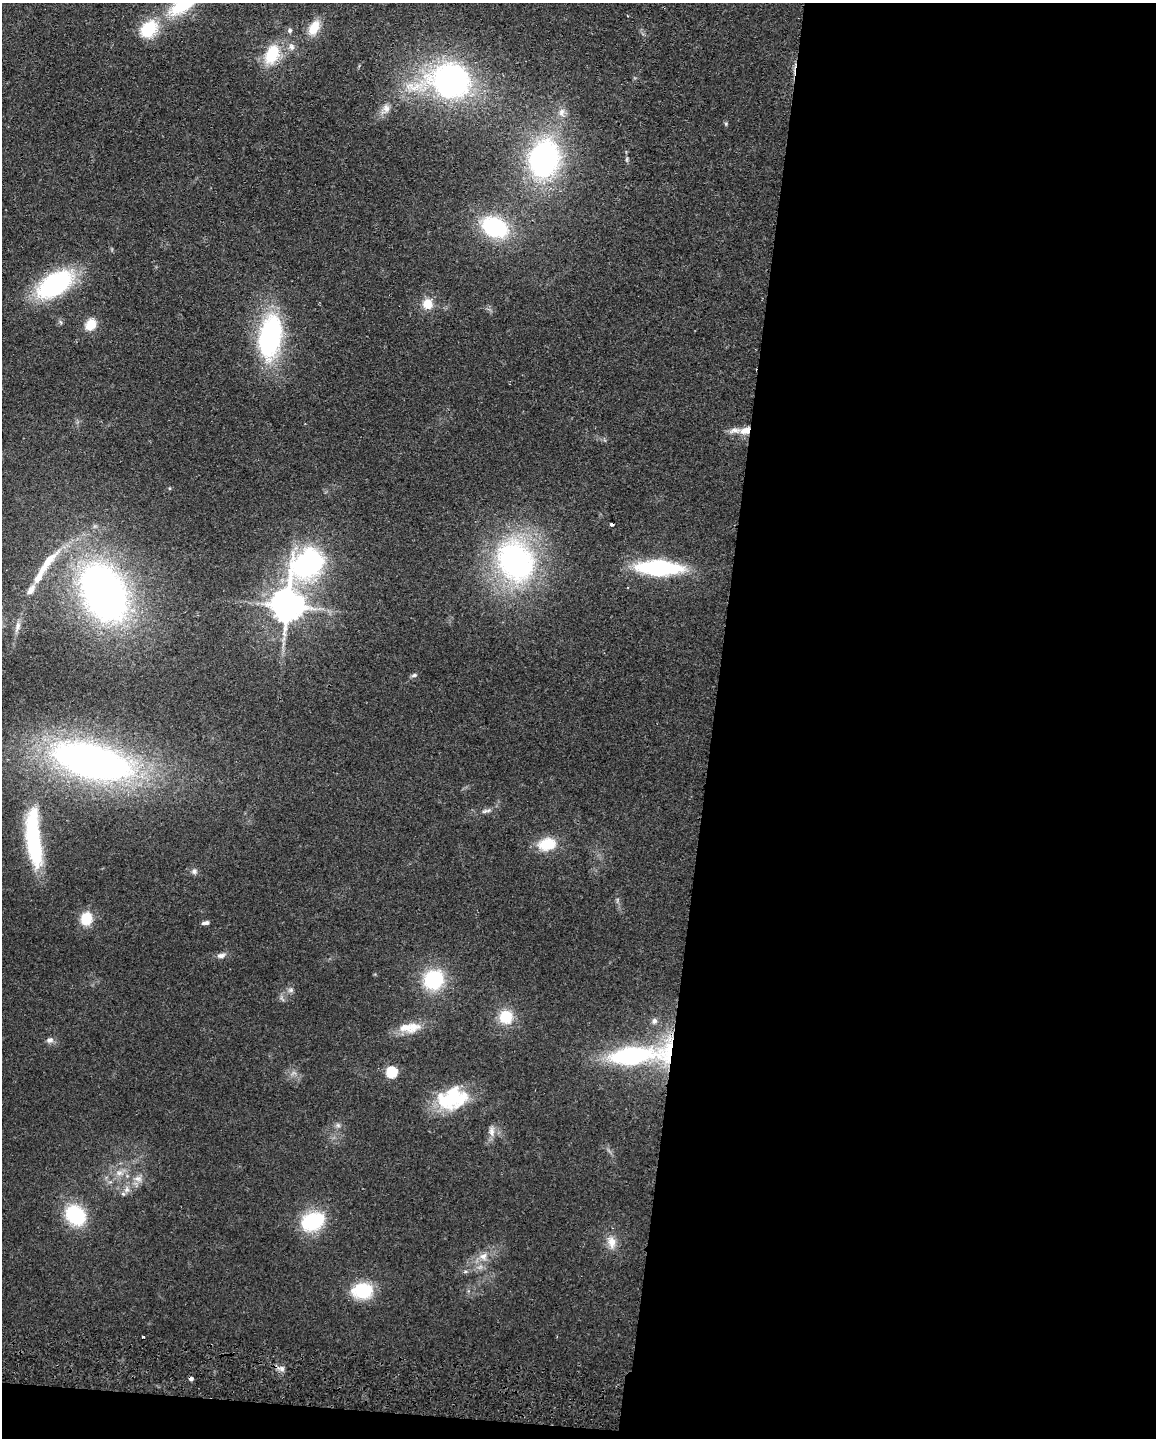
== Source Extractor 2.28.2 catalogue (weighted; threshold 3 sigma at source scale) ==
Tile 12 of 4 x 3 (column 4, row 3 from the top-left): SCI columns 3473-4626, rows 166-1601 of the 4634 x 4751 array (HDU 1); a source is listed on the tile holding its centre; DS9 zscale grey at full resolution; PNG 1158 x 1440 px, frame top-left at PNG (2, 3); no overlay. Shown black and unused: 40% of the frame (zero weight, under 2 of 3 exposures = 3% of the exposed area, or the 3 px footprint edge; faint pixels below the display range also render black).
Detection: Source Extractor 2.28.2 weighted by HDU 2 'WHT'; one run over the whole footprint, this tile lists its part. Background 0.122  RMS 0.0096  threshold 0.0434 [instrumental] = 3 sigma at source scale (4.5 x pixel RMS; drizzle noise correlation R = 1.50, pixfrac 1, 0.05/0.05 arcsec/px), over >= 5 px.
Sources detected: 64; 1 too faint to see at this stretch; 1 inside a brighter object's white glare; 2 cosmic-ray / hot-pixel residue — not listed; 6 inside a brighter listed object's ellipse — not listed separately; the other 54 listed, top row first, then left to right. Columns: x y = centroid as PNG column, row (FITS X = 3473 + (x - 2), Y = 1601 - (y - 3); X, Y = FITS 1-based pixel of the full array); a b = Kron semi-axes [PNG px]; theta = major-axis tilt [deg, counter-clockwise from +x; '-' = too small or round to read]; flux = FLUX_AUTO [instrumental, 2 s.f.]
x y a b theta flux
314 28 18 10 61 20
149 29 25 19 47 41
290 30 6 6 - 2.3
291 47 11 8 -74 5.3
272 54 25 16 65 38
450 81 38 28 3 320
386 109 16 10 65 8.2
562 112 13 9 85 7.2
726 124 5 4 - 1.3
544 159 30 23 77 260
627 159 8 4 -83 1.7
495 227 22 15 -26 110
55 284 30 17 32 160
427 304 13 12 - 15
90 324 13 10 55 18
270 336 46 23 81 150
745 430 14 9 17 8.9
48 561 39 10 50 26
515 561 41 33 -63 260
308 564 50 35 47 170
659 568 37 12 -2 140
104 592 51 35 -63 540
287 606 10 9 - 2200
17 627 16 7 76 6.3
414 675 8 5 11 2.1
92 761 88 36 -15 500
485 811 10 6 28 3.2
34 839 68 16 -85 120
547 844 21 14 11 29
194 871 8 8 - 3.3
86 919 12 10 78 28
206 923 9 4 8 3.2
221 955 12 7 11 4.8
434 980 16 15 - 82
291 990 7 6 - 2.8
506 1017 17 17 - 25
654 1021 9 7 88 3.6
406 1027 26 14 -13 16
49 1040 10 8 9 4
631 1056 40 15 6 160
391 1072 6 6 - 86
449 1101 38 26 3 54
338 1125 7 6 - 2.6
492 1131 16 8 -89 6.6
119 1173 12 8 1 7.7
138 1179 13 8 -1 7.2
127 1189 10 8 78 5.7
75 1215 21 17 -42 69
313 1221 22 16 26 71
611 1242 18 11 -71 12
483 1256 12 11 - 9.5
362 1291 23 18 3 42
143 1337 3 3 - 3.2
281 1369 11 7 -17 4.6
Overlapping masked pixels (flux is a lower limit): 1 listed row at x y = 745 430